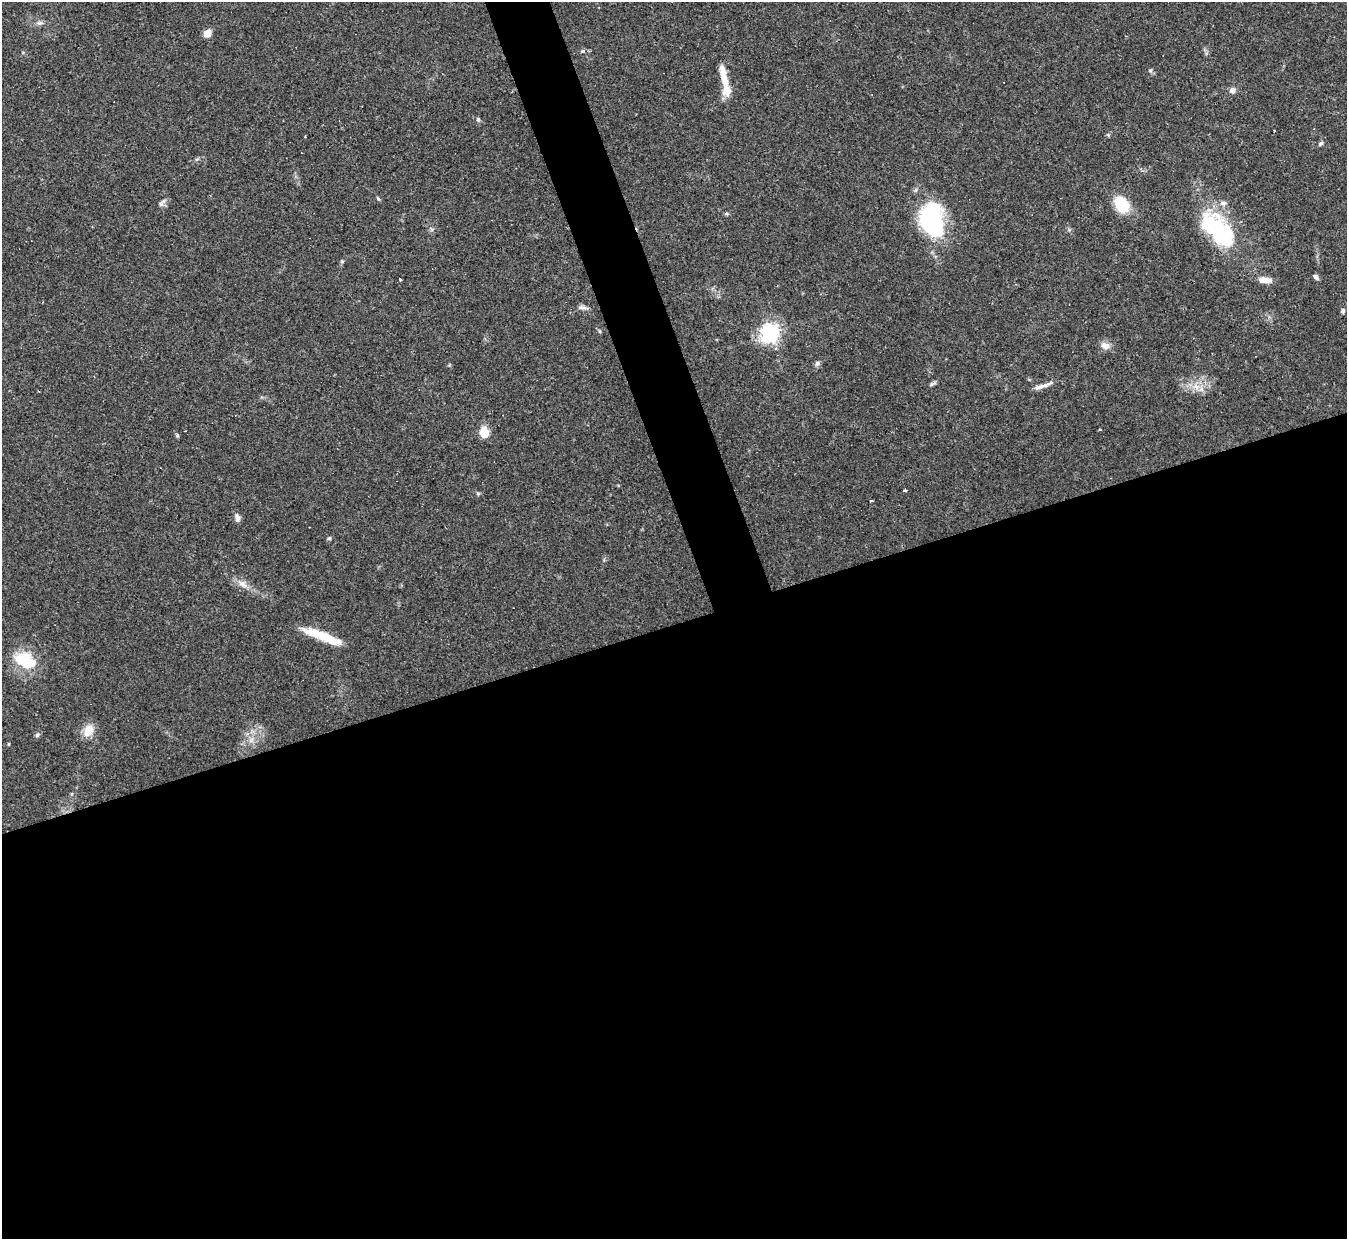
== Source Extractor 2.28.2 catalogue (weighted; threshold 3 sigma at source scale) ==
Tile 15 of 4 x 4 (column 3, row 4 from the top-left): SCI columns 2691-4035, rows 147-1383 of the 5380 x 5366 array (HDU 1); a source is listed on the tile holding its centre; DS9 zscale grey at full resolution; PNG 1349 x 1241 px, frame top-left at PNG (2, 2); no overlay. Shown black and unused: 52% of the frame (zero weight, under 3 of 4 exposures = <1% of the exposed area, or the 3 px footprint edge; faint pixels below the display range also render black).
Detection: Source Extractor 2.28.2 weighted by HDU 2 'WHT'; one run over the whole footprint, this tile lists its part. Background 0.048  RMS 0.0043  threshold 0.0194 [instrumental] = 3 sigma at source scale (4.5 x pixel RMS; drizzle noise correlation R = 1.50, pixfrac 1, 0.05/0.05 arcsec/px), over >= 5 px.
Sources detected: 47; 2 inside a brighter object's white glare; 3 cosmic-ray / hot-pixel residue — not listed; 4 inside a brighter listed object's ellipse — not listed separately; the other 38 listed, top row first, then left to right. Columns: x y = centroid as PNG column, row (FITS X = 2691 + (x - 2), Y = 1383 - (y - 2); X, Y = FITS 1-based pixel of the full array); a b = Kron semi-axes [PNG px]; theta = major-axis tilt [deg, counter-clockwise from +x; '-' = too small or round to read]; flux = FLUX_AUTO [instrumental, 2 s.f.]
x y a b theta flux
207 33 7 6 - 4.9
1150 70 6 4 0 0.64
724 80 21 10 -78 5.8
1232 90 8 7 - 1.8
478 119 5 5 - 0.69
305 137 3 2 - 0.37
1321 143 7 4 31 0.87
378 198 6 4 -46 0.54
162 203 13 6 44 1.6
1122 204 14 10 -57 23
726 214 6 4 19 0.6
933 220 38 23 -80 53
1210 225 37 29 -5 29
342 261 6 4 19 0.52
1316 277 8 5 -41 1.2
400 279 4 3 - 1.2
1265 280 14 6 -4 4.6
582 307 11 5 -3 1.6
1343 311 6 5 - 0.92
770 332 8 7 - 150
1105 346 13 9 -19 2.9
817 363 7 7 - 1.1
932 384 12 4 29 0.95
1041 386 22 5 17 3.1
1196 387 10 8 -37 3.4
484 433 9 7 -84 9
177 436 5 4 - 0.62
905 490 3 3 - 1
478 493 6 5 - 0.64
872 501 3 3 - 1.4
237 518 11 7 -81 1.8
329 538 6 4 42 0.65
243 584 17 7 -29 3.7
323 636 44 9 -21 13
25 661 26 18 -35 18
88 730 17 12 67 5.5
37 735 6 5 - 0.82
251 740 9 3 45 1